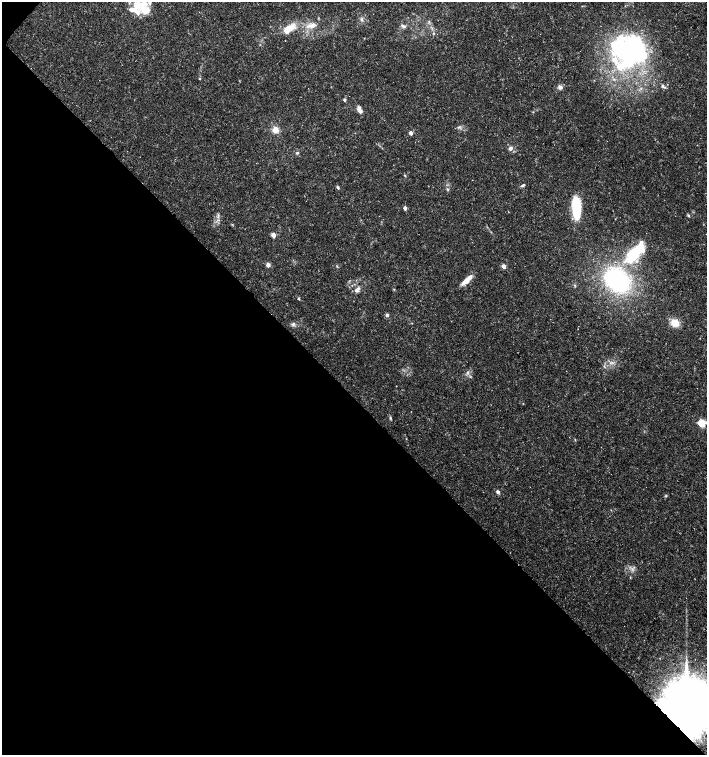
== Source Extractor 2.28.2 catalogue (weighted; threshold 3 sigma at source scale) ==
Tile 9 of 4 x 4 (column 1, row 3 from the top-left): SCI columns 230-1638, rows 1506-3010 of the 6026 x 6025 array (HDU 1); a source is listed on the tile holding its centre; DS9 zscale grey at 2 x 2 block average (1 PNG px = mean of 2 x 2 image px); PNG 709 x 757 px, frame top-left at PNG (2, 2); no overlay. Shown black and unused: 48% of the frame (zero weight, under 3 of 5 exposures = <1% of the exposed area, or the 3 px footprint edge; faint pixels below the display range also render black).
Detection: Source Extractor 2.28.2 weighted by HDU 2 'WHT'; one run over the whole footprint, this tile lists its part. Background 0.0583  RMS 0.003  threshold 0.0134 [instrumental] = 3 sigma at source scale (4.5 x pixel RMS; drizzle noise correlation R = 1.50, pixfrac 1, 0.0396/0.0396 arcsec/px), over >= 5 px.
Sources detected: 55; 5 inside a brighter object's white glare — not listed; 7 inside a brighter listed object's ellipse — not listed separately; the other 43 listed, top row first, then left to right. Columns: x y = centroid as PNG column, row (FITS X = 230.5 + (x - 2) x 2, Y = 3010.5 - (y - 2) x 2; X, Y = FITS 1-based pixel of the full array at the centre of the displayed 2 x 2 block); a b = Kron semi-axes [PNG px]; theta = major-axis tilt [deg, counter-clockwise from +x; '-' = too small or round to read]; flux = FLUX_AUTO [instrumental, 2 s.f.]
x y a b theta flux
144 8 18 11 -72 13
362 19 5 3 - 1.4
429 22 4 2 - 0.65
312 25 14 5 10 5.8
402 26 7 4 -37 1.7
289 29 20 9 38 11
434 33 3 2 - 0.56
631 52 41 34 79 120
200 79 3 2 - 0.45
663 86 7 4 -41 1.9
560 87 6 6 - 2.3
344 100 3 3 - 1.6
359 110 8 4 -70 3.8
460 126 6 3 30 1.2
275 130 8 8 - 5.4
411 133 3 2 - 5.8
510 148 5 5 - 2.4
297 153 4 4 - 0.94
405 175 3 3 - 0.56
523 185 5 3 - 1.1
338 187 4 3 - 1.1
448 190 4 2 - 0.68
405 208 3 2 - 4.4
576 208 17 8 -73 26
688 215 4 3 - 0.83
273 235 3 2 - 9.4
635 252 30 14 49 27
268 265 5 4 - 2.4
504 266 3 2 - 7.3
467 280 17 5 42 6.6
617 280 21 17 -39 110
575 286 3 3 - 0.62
357 290 9 5 39 2.7
299 299 3 2 - 0.83
387 315 5 4 - 1.4
675 323 9 8 - 9.2
293 324 7 3 83 1.2
610 363 3 2 - 0.65
468 372 4 3 - 1.1
390 418 4 3 - 0.91
702 423 3 3 - 43
498 492 4 3 - 2.1
686 711 16 14 86 4600
Overlapping masked pixels (flux is a lower limit): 1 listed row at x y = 686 711
Isophote crosses this tile's border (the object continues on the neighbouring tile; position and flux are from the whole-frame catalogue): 2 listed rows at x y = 144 8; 686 711
Diffuse or blended objects may show on this block-average render without a row.